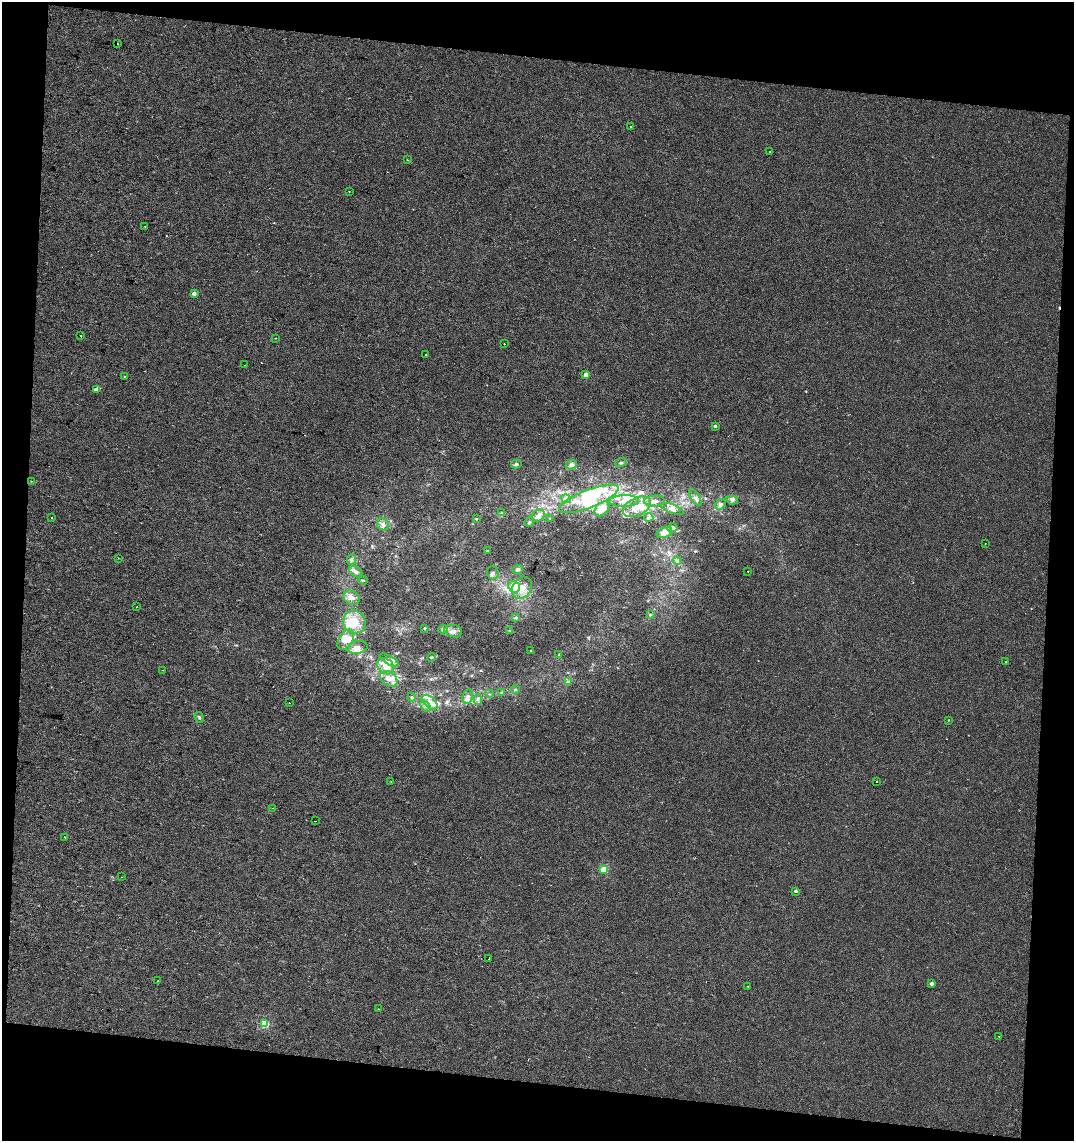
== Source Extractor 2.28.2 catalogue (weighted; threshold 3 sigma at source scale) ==
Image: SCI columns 128-2270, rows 1-2277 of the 2383 x 2277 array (HDU 1 of 3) = the unmasked area's bounding box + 8 px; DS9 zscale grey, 2 x 2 block average (1 PNG px = mean of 2 x 2 image px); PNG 1076 x 1143 px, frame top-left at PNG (2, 2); each listed source drawn as its Kron ellipse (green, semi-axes under 4 px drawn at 4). Shown black and unused: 14% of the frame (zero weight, under 2 of 3 exposures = <1% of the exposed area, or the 3 px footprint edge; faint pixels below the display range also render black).
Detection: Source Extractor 2.28.2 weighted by HDU 2 'WHT'. Background 1.04e-04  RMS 0.0041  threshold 0.0186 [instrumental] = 3 sigma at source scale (4.5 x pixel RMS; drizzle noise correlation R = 1.50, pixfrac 1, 0.0396/0.0396 arcsec/px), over >= 5 px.
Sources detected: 123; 4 inside a brighter object's white glare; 3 cosmic-ray / hot-pixel residue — neither listed nor drawn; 18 inside a brighter listed object's ellipse — not listed separately; the other 98 listed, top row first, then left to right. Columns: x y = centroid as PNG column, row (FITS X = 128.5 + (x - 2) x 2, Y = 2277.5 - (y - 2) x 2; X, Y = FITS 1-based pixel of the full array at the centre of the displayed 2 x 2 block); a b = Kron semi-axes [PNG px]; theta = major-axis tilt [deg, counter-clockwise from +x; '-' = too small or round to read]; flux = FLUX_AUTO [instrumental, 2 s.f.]
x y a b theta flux
117 44 2 2 - 0.82
630 127 2 2 - 1.3
770 151 2 2 - 0.56
407 160 3 2 - 0.49
349 191 2 2 - 0.51
145 226 2 2 - 0.99
194 293 2 2 - 6.9
81 336 2 2 - 2.5
275 338 2 2 - 0.42
504 344 2 2 - 0.61
426 355 2 2 - 2
245 365 2 2 - 0.42
586 374 2 2 - 8.4
125 377 2 2 - 0.56
96 389 2 2 - 8.4
715 426 2 2 - 3.3
621 463 6 3 19 1.5
516 464 5 4 - 1.6
571 465 5 5 - 3.4
31 481 2 2 - 0.4
695 498 9 4 -59 3.3
566 499 5 3 - 1.9
589 499 32 9 21 30
732 500 6 4 -9 2.5
624 501 15 6 2 9.5
654 501 10 5 3 5.1
720 504 6 4 37 3.1
637 507 15 9 27 16
602 509 8 6 45 12
672 509 12 4 -19 4.7
502 513 3 2 - 0.86
538 516 7 5 34 5.1
52 517 2 2 - 1.1
649 517 4 4 - 2.7
476 519 3 2 - 0.76
550 519 3 2 - 1.1
529 522 5 3 - 1.4
383 524 6 5 - 3.6
673 528 5 4 - 2.4
664 532 8 5 21 8.7
985 544 2 2 - 0.33
488 551 3 2 - 0.64
118 558 2 2 - 0.52
351 559 5 4 - 2.3
677 561 4 4 - 1.7
518 569 5 4 - 2.8
748 571 2 2 - 0.6
356 572 7 5 -32 3.1
493 573 7 6 - 2.9
363 580 4 2 - 0.99
514 587 6 5 - 14
522 588 12 9 60 11
351 598 8 6 -29 5.1
137 607 2 2 - 0.52
650 614 3 2 - 0.81
516 618 4 3 - 1.4
354 622 12 11 - 20
425 628 2 2 - 3
443 629 5 3 - 1.7
510 630 3 2 - 0.65
453 631 9 6 -15 4.7
346 640 11 7 57 11
358 647 10 6 12 6.3
531 650 2 2 - 1.5
559 655 3 3 - 0.64
431 657 4 3 - 1
389 660 11 4 -31 4.5
1006 662 2 2 - 1.4
386 666 9 7 -39 10
162 670 2 2 - 0.46
389 679 9 6 -38 7.8
568 682 3 3 - 1.1
515 690 4 3 - 1.4
502 693 3 3 - 1.1
489 694 3 2 - 0.66
468 696 7 5 80 4.2
412 697 4 3 - 1.2
478 699 5 3 - 1.9
430 702 9 5 -42 5.9
289 703 2 2 - 1
425 706 6 4 -55 2.5
199 717 5 3 - 1.3
948 720 2 2 - 0.61
877 781 2 2 - 2.4
391 782 2 2 - 0.45
273 808 2 2 - 0.38
315 821 2 2 - 0.97
65 837 2 2 - 1.6
604 870 3 3 - 30
121 877 2 2 - 0.4
796 891 2 2 - 2.8
489 958 2 2 - 1.7
158 981 2 2 - 0.67
932 983 2 2 - 5.1
748 986 2 2 - 0.51
378 1009 2 2 - 0.41
264 1024 3 3 - 39
999 1036 2 2 - 0.52
Diffuse or blended objects may show on this block-average render without a row.